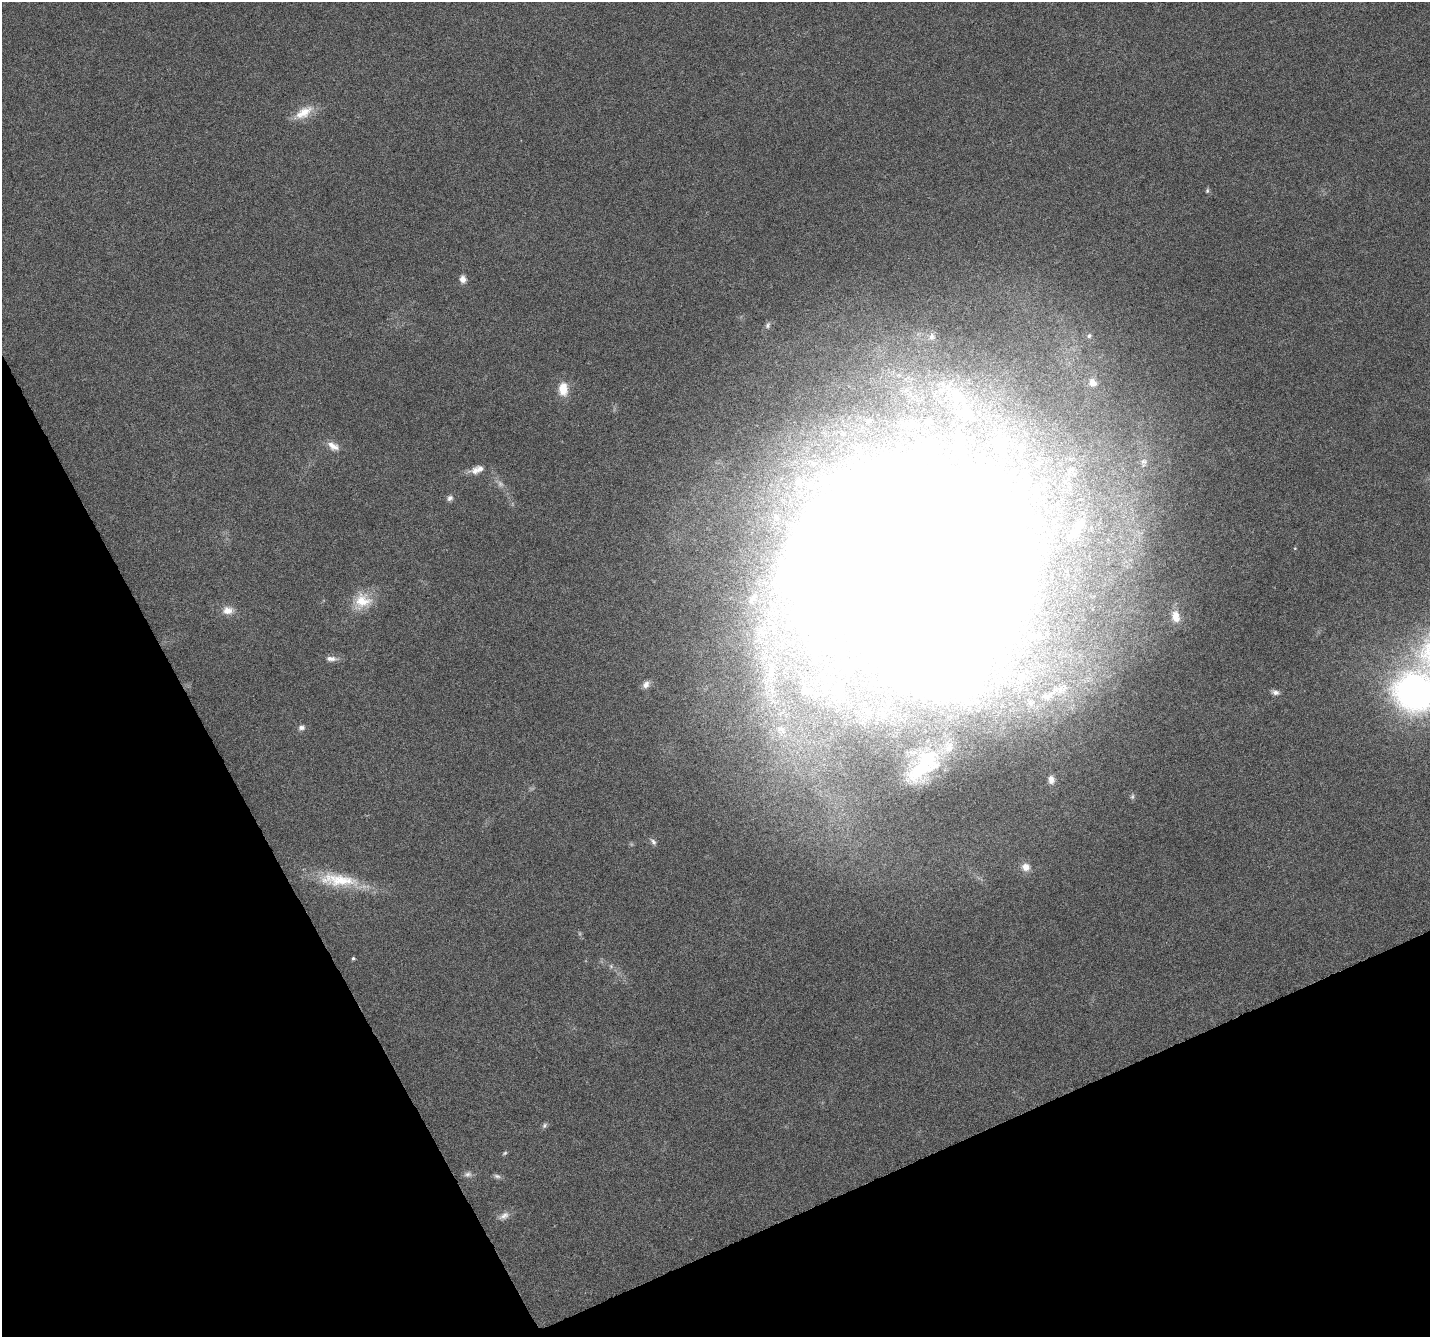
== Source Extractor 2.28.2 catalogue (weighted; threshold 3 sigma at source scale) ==
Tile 14 of 4 x 4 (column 2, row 4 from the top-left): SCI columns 1431-2858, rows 154-1488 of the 5715 x 5588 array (HDU 1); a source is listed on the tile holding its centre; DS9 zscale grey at full resolution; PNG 1432 x 1339 px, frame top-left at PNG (2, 2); no overlay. Shown black and unused: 23% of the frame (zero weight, under 4 of 8 exposures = <1% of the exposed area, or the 3 px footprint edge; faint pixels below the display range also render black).
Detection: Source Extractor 2.28.2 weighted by HDU 2 'WHT'; one run over the whole footprint, this tile lists its part. Background 0.0422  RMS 0.0029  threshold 0.0118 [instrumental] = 3 sigma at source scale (4.09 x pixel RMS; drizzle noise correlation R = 1.36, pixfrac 0.8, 0.0396/0.0396 arcsec/px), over >= 5 px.
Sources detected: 64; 2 too faint to see at this stretch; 12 inside a brighter object's white glare — not listed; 10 inside a brighter listed object's ellipse — not listed separately; the other 40 listed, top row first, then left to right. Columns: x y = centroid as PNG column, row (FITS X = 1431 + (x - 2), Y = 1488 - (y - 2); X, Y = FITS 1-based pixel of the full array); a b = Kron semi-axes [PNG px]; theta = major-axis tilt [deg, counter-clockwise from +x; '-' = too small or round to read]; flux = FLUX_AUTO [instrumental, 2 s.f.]
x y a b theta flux
304 112 25 12 32 4.9
1207 191 6 5 - 0.44
463 279 8 7 - 1.6
768 325 9 7 65 0.9
1089 336 7 6 - 0.72
932 337 10 8 79 1.5
1092 383 12 11 - 2.7
563 389 17 11 -88 4.5
955 394 19 13 -51 5.1
333 446 17 9 -31 2.5
1144 462 9 8 - 0.97
475 471 14 10 12 2.1
450 498 8 7 - 0.9
776 517 10 8 -69 1.4
1079 525 21 13 57 5.7
919 584 218 128 -70 900
753 598 14 6 45 1.5
362 601 25 20 30 7.1
228 610 15 11 -1 2.6
1176 616 15 10 -78 3.1
772 627 8 6 47 1
331 659 16 6 -2 1.6
771 674 25 12 -89 7.4
646 684 10 7 55 1.3
807 691 21 12 -12 5.4
1275 692 10 6 -10 1
1415 692 38 35 31 110
301 727 8 7 - 0.97
781 730 18 14 -47 5.5
1051 780 10 7 -85 1.5
653 842 9 6 -47 0.83
1026 867 10 9 - 2.2
338 880 58 17 -6 13
353 958 4 4 - 0.44
611 966 6 5 - 0.52
544 1125 8 6 52 0.63
505 1153 7 4 27 0.4
468 1174 11 7 12 0.99
497 1176 10 6 -22 0.75
504 1216 15 8 31 1.6
Isophote crosses this tile's border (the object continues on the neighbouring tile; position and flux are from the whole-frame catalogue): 1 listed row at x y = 1415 692